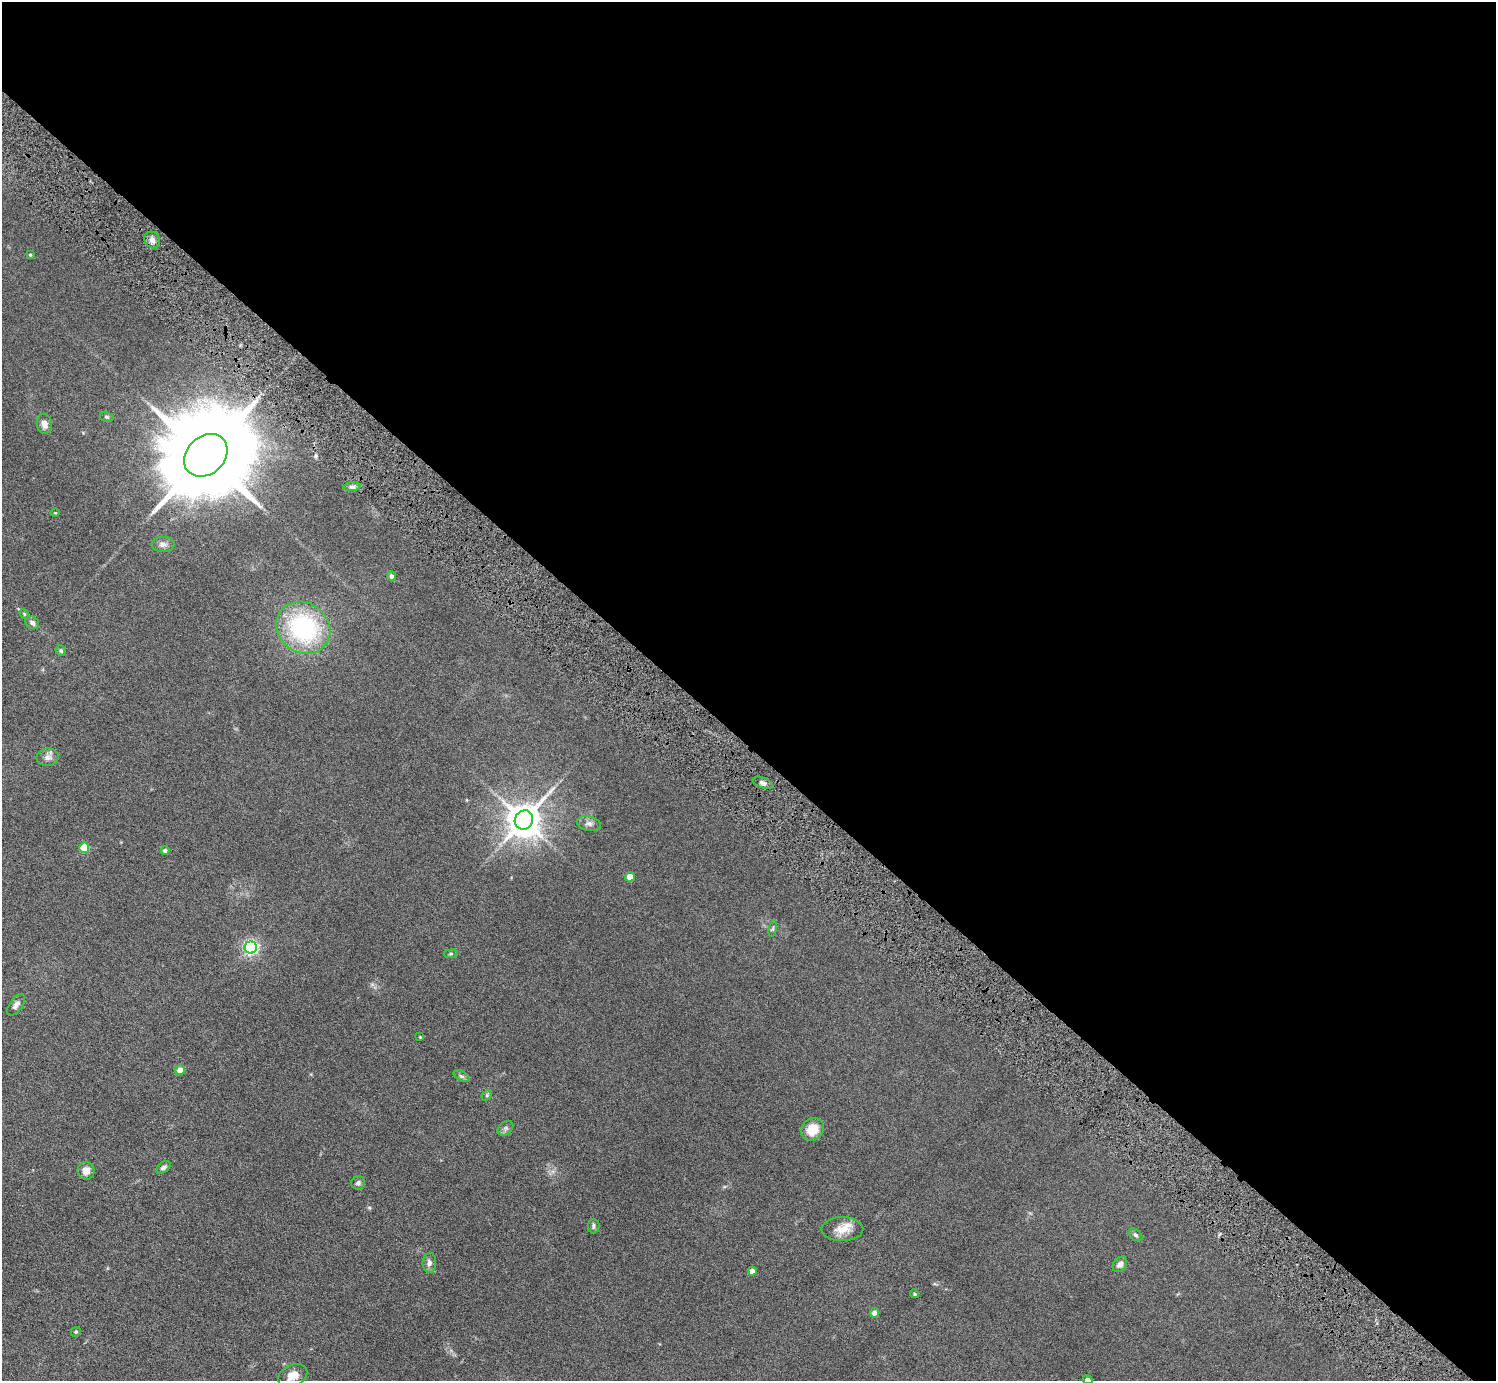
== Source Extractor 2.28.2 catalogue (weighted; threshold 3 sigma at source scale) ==
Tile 3 of 4 x 4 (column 3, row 1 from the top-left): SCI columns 3099-4592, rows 4500-5878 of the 6098 x 6100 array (HDU 1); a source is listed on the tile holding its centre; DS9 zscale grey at full resolution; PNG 1498 x 1383 px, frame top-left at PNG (2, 2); each listed source drawn as its Kron ellipse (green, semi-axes under 4 px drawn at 4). Shown black and unused: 54% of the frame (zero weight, under 6 of 11 exposures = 5% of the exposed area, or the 3 px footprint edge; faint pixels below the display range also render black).
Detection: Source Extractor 2.28.2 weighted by HDU 2 'WHT'; one run over the whole footprint, this tile lists its part. Background 0.103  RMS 0.006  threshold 0.0246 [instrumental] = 3 sigma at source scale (4.09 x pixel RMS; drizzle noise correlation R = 1.36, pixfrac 0.8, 0.05/0.05 arcsec/px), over >= 5 px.
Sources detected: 45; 1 inside a brighter listed object's ellipse — not listed separately; the other 44 listed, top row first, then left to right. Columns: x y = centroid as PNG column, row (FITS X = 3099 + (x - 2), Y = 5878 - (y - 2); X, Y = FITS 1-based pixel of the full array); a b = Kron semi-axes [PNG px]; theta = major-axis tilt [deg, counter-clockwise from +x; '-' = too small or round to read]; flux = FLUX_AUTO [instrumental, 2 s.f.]
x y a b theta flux
152 240 9 7 -55 2.5
30 255 4 3 - 0.55
107 417 7 5 -16 0.96
44 424 10 7 -83 3.2
206 455 24 19 43 12000
352 487 8 4 7 1.6
55 513 4 3 - 0.39
163 544 11 7 1 2.4
392 576 5 4 - 1.4
24 614 5 4 - 0.54
32 623 7 6 - 2
303 628 28 24 -37 70
61 651 6 5 - 0.93
48 757 11 8 8 2.6
763 783 10 5 -22 1.8
524 820 10 9 - 1200
589 823 12 7 -13 2.2
84 848 5 5 - 20
165 851 4 4 - 1.3
630 877 5 4 - 9
773 929 8 4 81 0.98
251 947 6 6 - 140
451 954 7 3 8 0.66
16 1005 12 6 55 2.3
420 1037 3 3 - 0.44
180 1070 5 4 - 5.9
461 1076 9 4 -26 1.2
487 1095 6 4 48 0.74
505 1128 9 6 41 1.4
812 1129 12 10 40 9.5
164 1167 8 5 36 1.7
86 1171 9 8 - 4.1
358 1183 7 6 - 1.4
594 1226 7 6 - 1.2
842 1229 21 12 0 7.3
1135 1235 7 5 -40 1.1
429 1263 10 7 -90 2.3
1120 1264 8 6 51 2.1
752 1271 4 4 - 4
915 1294 4 4 - 0.73
874 1313 5 4 - 2.7
76 1332 5 4 - 0.75
293 1376 15 10 25 5.6
1088 1380 5 4 - 1.3
Isophote crosses this tile's border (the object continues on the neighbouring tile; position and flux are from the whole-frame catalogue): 1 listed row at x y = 1088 1380